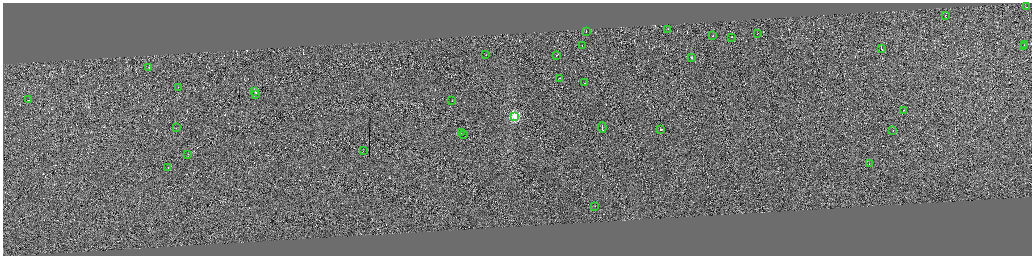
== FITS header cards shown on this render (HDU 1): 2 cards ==
NAXIS1  =                 4118
NAXIS2  =                 1014

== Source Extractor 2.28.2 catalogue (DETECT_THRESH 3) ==
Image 4118 x 1014 px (HDU 1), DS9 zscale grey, zoomed out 1/4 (1 PNG px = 4 x 4 image px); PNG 1034 x 258 px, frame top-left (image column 4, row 1012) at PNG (3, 3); each listed source drawn as its Kron ellipse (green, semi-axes under 4 px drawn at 4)
Background 0.0843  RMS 3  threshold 8.89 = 3 sigma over >= 5 px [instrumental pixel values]
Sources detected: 640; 605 cannot appear on this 1/4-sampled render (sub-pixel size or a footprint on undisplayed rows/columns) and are neither listed nor drawn; the other 35 listed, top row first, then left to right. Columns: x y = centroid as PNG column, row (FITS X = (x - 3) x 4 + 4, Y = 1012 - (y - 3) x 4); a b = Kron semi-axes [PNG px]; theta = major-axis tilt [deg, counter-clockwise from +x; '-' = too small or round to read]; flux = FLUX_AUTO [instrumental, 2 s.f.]
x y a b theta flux
1027 7 2 1 - 9100
945 15 2 1 - 4900
668 29 2 1 - 20000
586 31 2 1 - 5900
757 34 2 1 - 8500
713 36 2 1 - 23000
732 37 2 1 - 11000
1025 45 3 1 - 15000
582 46 2 1 - 4700
1023 46 2 1 - 6900
881 49 2 1 - 8400
486 55 2 1 - 4600
557 55 3 1 - 12000
691 58 2 1 - 93000
149 68 2 1 - 5900
560 78 2 1 - 14000
585 83 2 1 - 4800
178 88 2 1 - 9700
255 92 2 1 - 9000
256 94 3 1 - 13000
29 100 3 1 - 14000
452 101 2 1 - 3500
903 110 2 1 - 9200
515 116 2 2 - 110000
602 127 5 1 - 23000
177 128 2 1 - 5100
661 129 2 1 - 23000
893 130 2 1 - 6500
461 133 2 1 - 6900
463 134 2 1 - 5600
363 151 2 1 - 4100
188 154 2 1 - 6800
870 163 2 1 - 7000
168 168 2 1 - 5300
595 206 2 1 - 7100
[605 sub-pixel or undisplayed-footprint detections neither listed nor drawn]